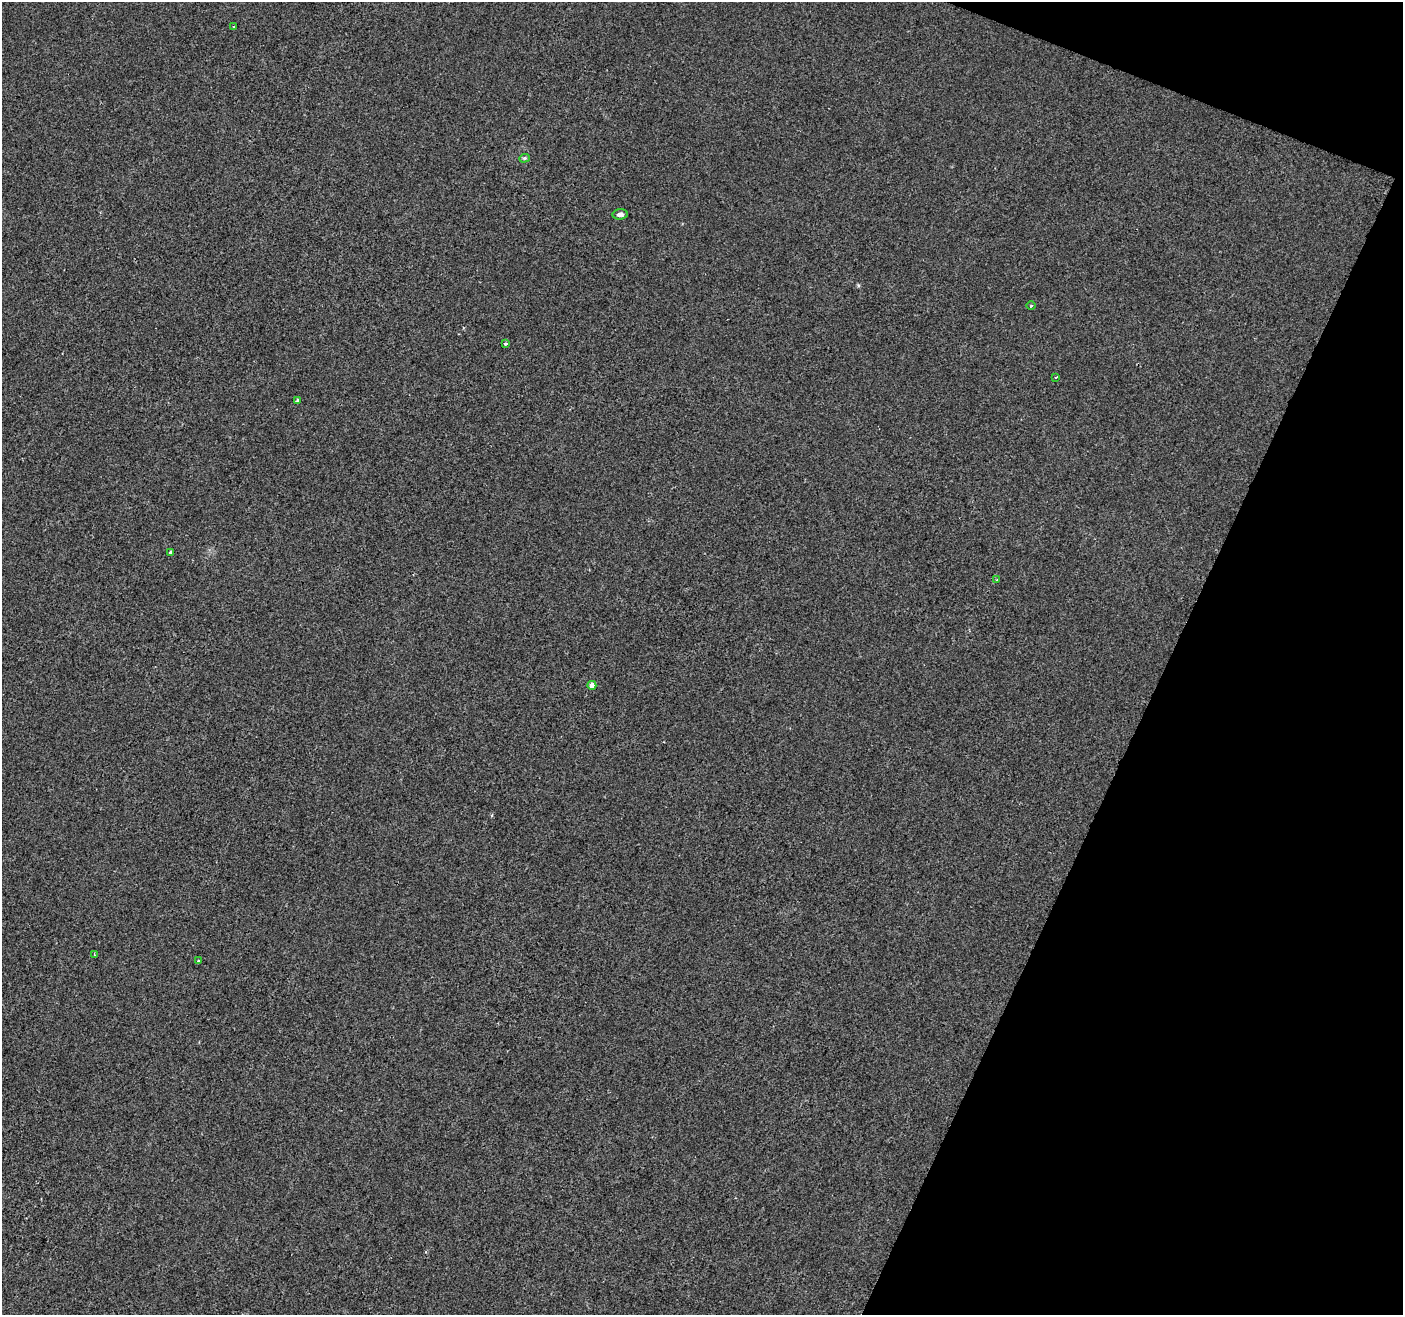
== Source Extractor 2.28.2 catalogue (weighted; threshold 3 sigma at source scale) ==
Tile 8 of 4 x 4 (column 4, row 2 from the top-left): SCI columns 4203-5603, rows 2837-4149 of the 5616 x 5741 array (HDU 1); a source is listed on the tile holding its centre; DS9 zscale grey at full resolution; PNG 1405 x 1317 px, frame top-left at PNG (2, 2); each listed source drawn as its Kron ellipse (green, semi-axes under 4 px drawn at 4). Shown black and unused: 19% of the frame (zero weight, under 2 of 3 exposures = <1% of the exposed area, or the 3 px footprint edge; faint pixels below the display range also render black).
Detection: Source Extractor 2.28.2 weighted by HDU 2 'WHT'; one run over the whole footprint, this tile lists its part. Background 0.00143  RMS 0.0049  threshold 0.0218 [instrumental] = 3 sigma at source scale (4.5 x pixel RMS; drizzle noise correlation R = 1.50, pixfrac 1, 0.0396/0.0396 arcsec/px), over >= 5 px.
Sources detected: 12; all 12 listed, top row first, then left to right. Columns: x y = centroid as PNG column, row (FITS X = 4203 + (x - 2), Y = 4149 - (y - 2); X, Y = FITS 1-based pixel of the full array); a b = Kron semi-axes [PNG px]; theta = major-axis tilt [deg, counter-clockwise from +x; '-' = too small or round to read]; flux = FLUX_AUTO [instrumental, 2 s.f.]
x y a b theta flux
234 27 4 3 - 0.5
524 158 5 4 - 0.65
620 214 7 5 5 1.8
1031 306 4 3 - 0.51
506 344 3 3 - 1.1
1056 377 3 2 - 0.59
297 400 3 3 - 1.8
170 552 4 3 - 2
996 580 3 2 - 0.42
592 685 4 4 - 3.2
94 954 3 3 - 0.45
199 961 3 2 - 0.9